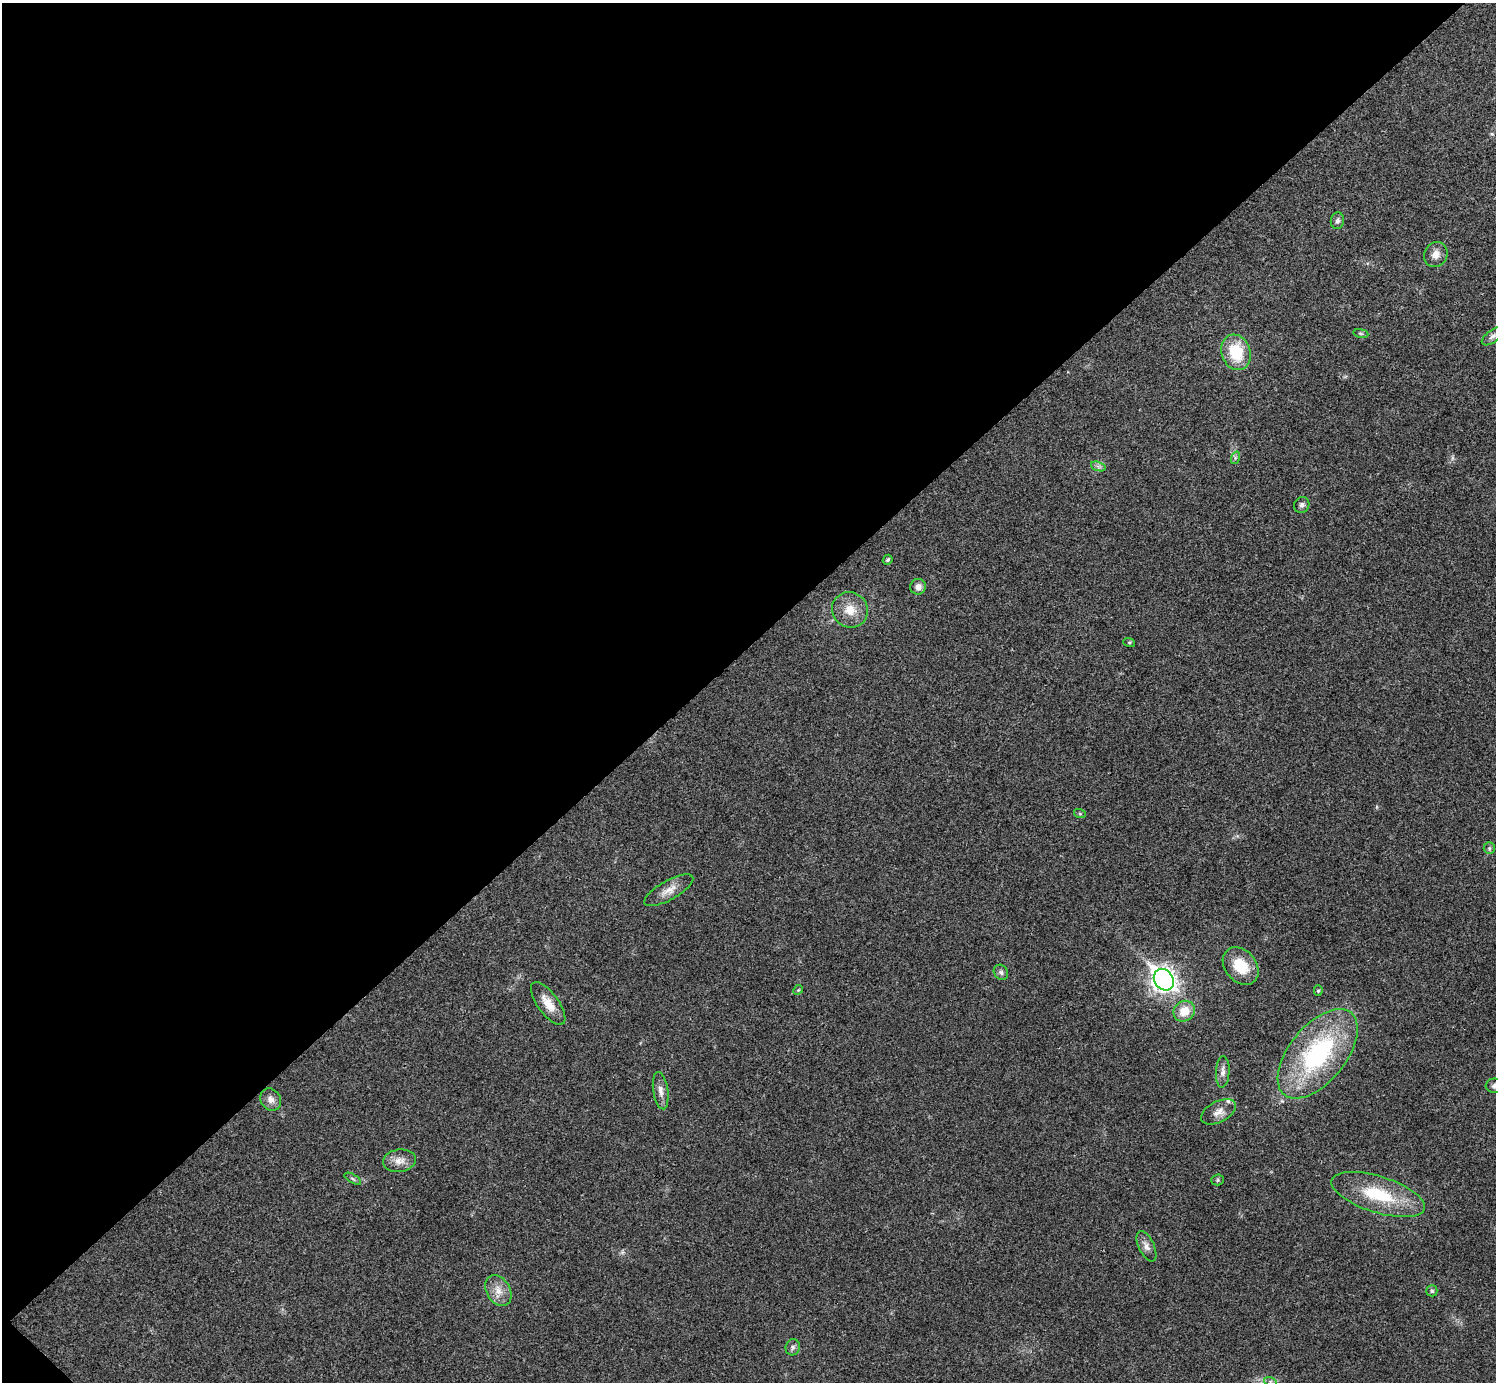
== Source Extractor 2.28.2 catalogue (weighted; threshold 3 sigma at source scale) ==
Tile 5 of 4 x 4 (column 1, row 2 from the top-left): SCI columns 26-1519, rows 2922-4301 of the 6012 x 6012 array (HDU 1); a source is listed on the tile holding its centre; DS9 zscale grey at full resolution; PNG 1498 x 1384 px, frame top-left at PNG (2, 3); each listed source drawn as its Kron ellipse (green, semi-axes under 4 px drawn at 4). Shown black and unused: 47% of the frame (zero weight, under 3 of 4 exposures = <1% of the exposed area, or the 3 px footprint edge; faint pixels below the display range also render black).
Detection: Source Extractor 2.28.2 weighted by HDU 2 'WHT'; one run over the whole footprint, this tile lists its part. Background 0.0198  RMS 0.0038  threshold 0.0169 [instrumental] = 3 sigma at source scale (4.5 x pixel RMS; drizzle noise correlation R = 1.50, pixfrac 1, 0.05/0.05 arcsec/px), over >= 5 px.
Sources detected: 38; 1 inside a brighter listed object's ellipse — not listed separately; the other 37 listed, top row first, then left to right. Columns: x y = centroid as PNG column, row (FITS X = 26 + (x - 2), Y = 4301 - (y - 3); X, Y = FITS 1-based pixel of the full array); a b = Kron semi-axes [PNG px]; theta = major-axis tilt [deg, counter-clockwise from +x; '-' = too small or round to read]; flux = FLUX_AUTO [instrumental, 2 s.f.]
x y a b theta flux
1337 221 8 6 85 1.3
1436 254 13 11 59 3
1361 333 8 3 -9 0.53
1493 336 13 6 37 1.4
1236 352 18 14 -71 14
1235 458 6 4 72 0.66
1098 466 7 4 -19 1
1302 505 8 7 - 1.3
888 560 5 4 - 0.67
918 587 8 7 - 1.9
850 610 18 17 - 6.3
1129 642 6 4 -18 0.45
1080 814 6 4 -19 0.45
1489 848 6 5 - 0.69
669 890 27 9 29 4.1
1241 966 21 15 -50 11
1001 972 8 6 -55 1.1
1164 980 11 9 -53 280
798 990 5 4 - 0.43
1318 991 5 4 - 0.54
548 1003 25 10 -54 5.6
1184 1011 11 9 39 6.3
1318 1054 53 28 51 53
1223 1072 16 7 87 2
1495 1086 9 7 -3 1.5
661 1091 19 7 -81 2.5
271 1100 12 9 -55 2.3
1219 1112 19 10 28 3.5
399 1161 16 11 7 3.6
353 1179 9 4 -31 0.66
1218 1180 6 5 - 0.62
1378 1194 48 18 -17 21
1146 1246 16 7 -64 2.2
498 1290 16 11 -60 4.4
1432 1291 5 5 - 0.63
793 1347 8 7 - 1
1270 1381 6 4 -18 0.63
Isophote crosses this tile's border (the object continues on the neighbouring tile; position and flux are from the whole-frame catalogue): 1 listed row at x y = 1495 1086